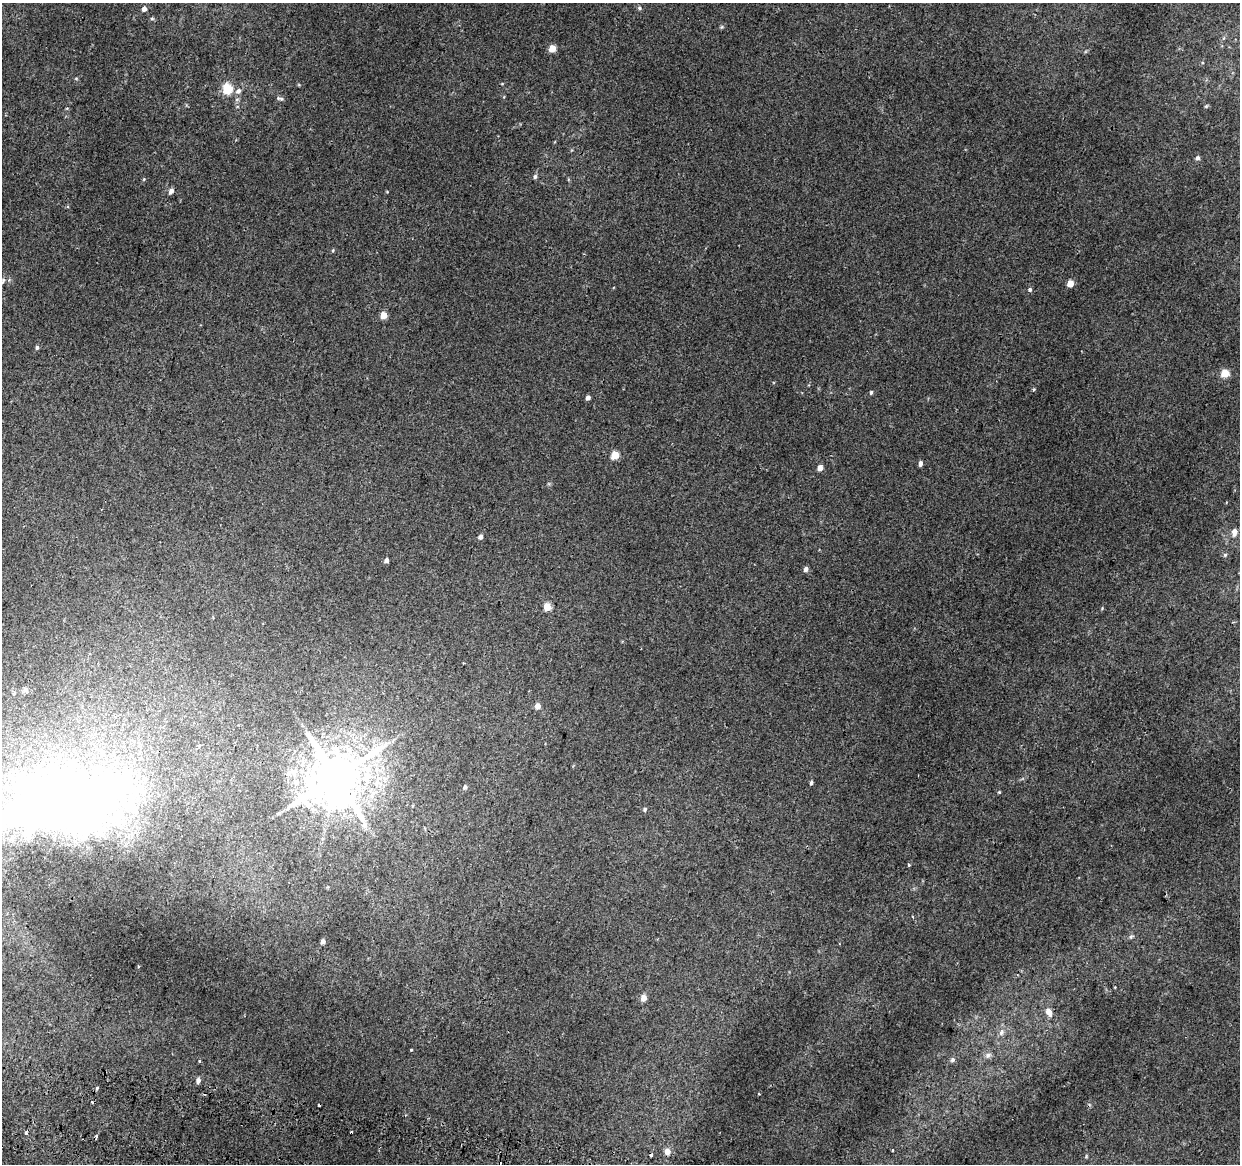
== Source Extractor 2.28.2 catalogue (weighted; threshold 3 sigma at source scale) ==
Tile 7 of 4 x 4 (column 3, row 2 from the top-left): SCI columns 2487-3724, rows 2606-3767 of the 4984 x 5270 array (HDU 1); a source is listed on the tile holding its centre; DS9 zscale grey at full resolution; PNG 1242 x 1166 px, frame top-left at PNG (2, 3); no overlay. Shown black and unused: <1% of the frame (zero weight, under 2 of 3 exposures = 3% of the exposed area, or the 3 px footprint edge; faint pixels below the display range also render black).
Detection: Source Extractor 2.28.2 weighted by HDU 2 'WHT'; one run over the whole footprint, this tile lists its part. Background 0.00417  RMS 0.0043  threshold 0.0193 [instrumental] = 3 sigma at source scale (4.5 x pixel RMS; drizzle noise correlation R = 1.50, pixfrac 1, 0.0396/0.0396 arcsec/px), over >= 5 px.
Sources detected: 69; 2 inside a brighter object's white glare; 7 cosmic-ray / hot-pixel residue — not listed; the other 60 listed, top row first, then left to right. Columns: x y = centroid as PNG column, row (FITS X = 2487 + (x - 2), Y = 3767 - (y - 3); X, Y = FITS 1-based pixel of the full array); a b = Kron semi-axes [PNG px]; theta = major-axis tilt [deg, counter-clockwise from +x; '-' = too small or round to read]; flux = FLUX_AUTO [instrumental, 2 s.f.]
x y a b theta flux
639 8 6 5 - 0.84
144 9 5 5 - 2
152 18 5 4 - 0.59
722 27 6 5 - 0.62
552 48 5 5 - 7.4
76 78 6 4 -1 0.46
227 89 10 9 - 9.6
238 91 9 7 37 1.7
280 98 10 4 -11 1
237 99 6 4 19 0.68
1206 106 5 4 - 0.5
1198 158 6 5 - 1.2
535 177 6 5 - 0.91
144 179 5 3 - 0.37
171 191 7 5 55 1.5
387 192 4 3 - 0.31
333 250 5 4 - 0.47
1070 283 5 4 - 6
1030 289 5 5 - 0.83
383 315 5 5 - 7.8
37 347 5 4 - 0.9
1225 373 5 5 - 11
871 392 5 4 - 0.6
588 398 4 4 - 1.6
615 455 5 5 - 13
920 463 5 4 - 1.4
820 468 5 4 - 3.3
1234 532 10 6 87 2.3
480 537 5 4 - 1.5
1225 555 6 4 44 0.66
386 560 4 4 - 1.8
806 569 5 5 - 1.7
547 606 5 5 - 9.9
25 690 8 5 -52 0.82
537 706 5 5 - 3
336 776 16 14 51 2600
811 782 4 4 - 0.8
465 787 5 4 - 1.1
999 792 4 3 - 0.5
60 809 101 54 15 470
645 809 5 5 - 0.72
424 828 5 3 - 0.5
908 865 3 3 - 1.2
912 916 3 2 - 0.39
1131 937 7 5 29 0.8
323 941 4 4 - 2
643 998 6 5 - 3.6
1048 1011 11 7 -62 3.1
1002 1032 9 6 61 1.7
411 1050 3 3 - 1.9
988 1055 9 7 29 1.7
952 1060 7 6 - 1
200 1061 3 3 - 0.91
198 1080 6 5 - 1.6
97 1087 4 3 - 1
759 1094 3 2 - 0.5
26 1133 3 3 - 1.5
892 1150 3 3 - 0.95
667 1151 6 5 - 4.1
1086 1156 6 3 -73 0.42
Isophote crosses this tile's border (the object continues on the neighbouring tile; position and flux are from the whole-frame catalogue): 1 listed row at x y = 60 809